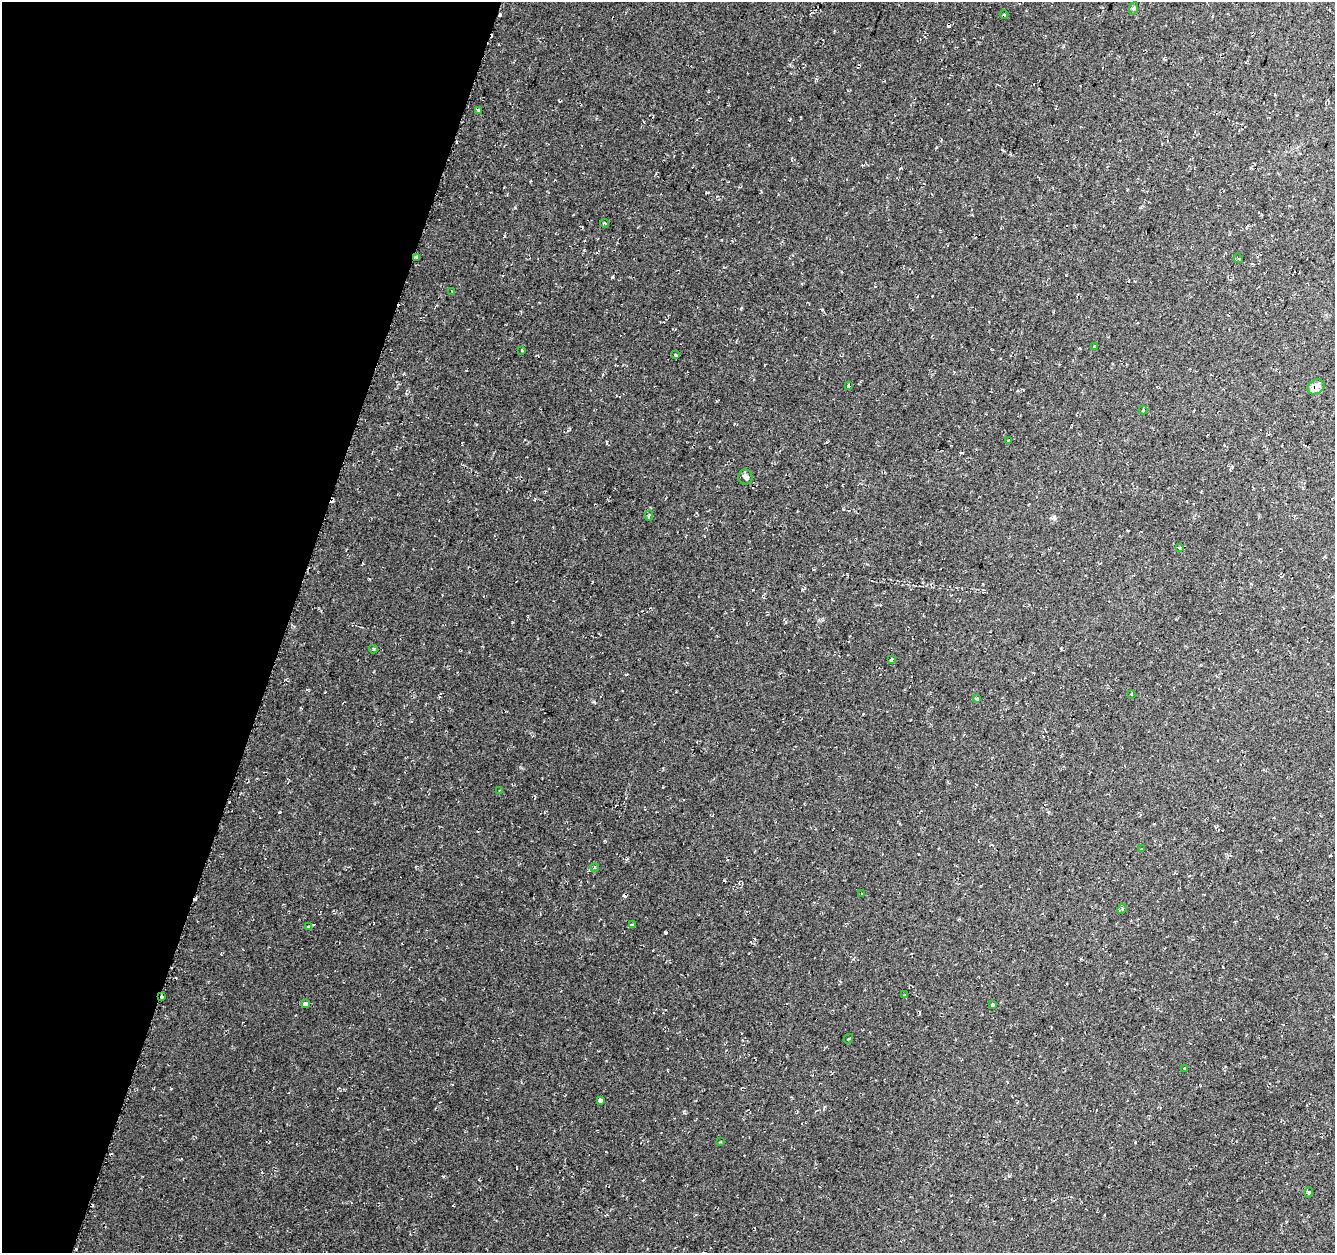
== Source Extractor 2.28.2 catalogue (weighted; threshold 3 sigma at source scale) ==
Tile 9 of 4 x 4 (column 1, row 3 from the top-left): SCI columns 6-1338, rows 1532-2782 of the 5381 x 5612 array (HDU 1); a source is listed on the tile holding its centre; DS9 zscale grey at full resolution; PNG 1337 x 1255 px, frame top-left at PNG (2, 2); each listed source drawn as its Kron ellipse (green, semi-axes under 4 px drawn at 4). Shown black and unused: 21% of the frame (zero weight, under 2 of 3 exposures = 2% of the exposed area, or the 3 px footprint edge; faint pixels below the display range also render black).
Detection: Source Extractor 2.28.2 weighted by HDU 2 'WHT'; one run over the whole footprint, this tile lists its part. Background 0.0367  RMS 0.011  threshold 0.0474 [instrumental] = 3 sigma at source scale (4.5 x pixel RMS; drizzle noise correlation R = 1.50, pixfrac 1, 0.0396/0.0396 arcsec/px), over >= 5 px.
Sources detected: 41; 4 cosmic-ray / hot-pixel residue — neither listed nor drawn; the other 37 listed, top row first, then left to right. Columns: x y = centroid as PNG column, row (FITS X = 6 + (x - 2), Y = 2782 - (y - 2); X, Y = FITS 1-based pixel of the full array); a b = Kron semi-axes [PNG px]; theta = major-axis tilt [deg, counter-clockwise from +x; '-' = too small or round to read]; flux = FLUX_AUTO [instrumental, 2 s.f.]
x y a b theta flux
1134 8 6 4 71 1.7
1004 15 4 3 - 1.6
478 110 3 3 - 0.96
604 223 4 2 - 1.1
416 257 3 3 - 2.5
1238 258 5 4 - 1.3
452 291 4 3 - 0.76
1094 346 3 3 - 4.9
522 350 3 3 - 2
676 355 4 3 - 1.5
848 386 3 3 - 1.4
1316 387 9 7 33 9.3
1143 410 4 4 - 1.2
1008 440 3 2 - 0.84
745 477 7 7 - 2.8
649 515 5 3 - 2.2
1180 548 4 3 - 1.4
373 649 4 3 - 1.3
891 660 4 3 - 1.8
1131 694 3 2 - 0.73
977 699 4 3 - 2.6
499 791 4 3 - 0.84
1142 849 3 2 - 0.91
595 868 4 3 - 1.3
862 894 3 3 - 2.2
1122 909 5 4 - 1.5
632 925 4 3 - 2.3
308 926 4 2 - 0.76
905 995 3 2 - 0.86
162 997 4 2 - 1.2
305 1003 4 3 - 5.3
992 1004 4 3 - 9.4
848 1039 5 2 - 1
1184 1069 3 2 - 1.1
600 1100 4 3 - 7.9
721 1142 3 2 - 0.93
1309 1192 5 3 - 1.8
Overlapping masked pixels (flux is a lower limit): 3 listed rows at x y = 416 257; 1316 387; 162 997
Unlisted compact peaks at least as high as the median listed source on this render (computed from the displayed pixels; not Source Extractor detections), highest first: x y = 1054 517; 443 1176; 589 870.